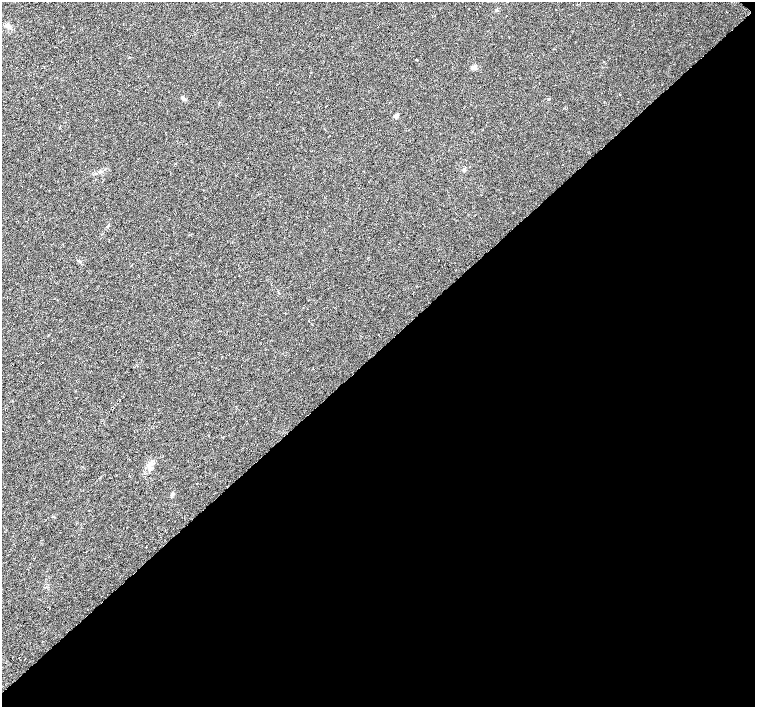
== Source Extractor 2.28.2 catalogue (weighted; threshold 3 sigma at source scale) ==
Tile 12 of 4 x 4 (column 4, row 3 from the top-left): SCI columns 4517-6022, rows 1561-2969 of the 6024 x 6005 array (HDU 1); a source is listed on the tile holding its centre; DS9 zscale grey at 2 x 2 block average (1 PNG px = mean of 2 x 2 image px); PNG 757 x 709 px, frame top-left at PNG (2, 2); no overlay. Shown black and unused: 51% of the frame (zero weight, under 3 of 6 exposures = <1% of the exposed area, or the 3 px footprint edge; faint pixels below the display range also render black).
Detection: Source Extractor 2.28.2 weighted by HDU 2 'WHT'; one run over the whole footprint, this tile lists its part. Background 0.00658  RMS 0.0039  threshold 0.0159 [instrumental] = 3 sigma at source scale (4.09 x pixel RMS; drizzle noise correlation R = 1.36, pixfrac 0.8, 0.0396/0.0396 arcsec/px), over >= 5 px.
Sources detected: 13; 1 cosmic-ray / hot-pixel residue — not listed; the other 12 listed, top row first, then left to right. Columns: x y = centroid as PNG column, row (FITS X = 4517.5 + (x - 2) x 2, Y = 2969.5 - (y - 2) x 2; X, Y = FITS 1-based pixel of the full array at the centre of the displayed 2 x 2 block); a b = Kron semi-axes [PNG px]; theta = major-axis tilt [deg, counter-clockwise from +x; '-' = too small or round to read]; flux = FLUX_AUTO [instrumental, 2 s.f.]
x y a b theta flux
496 10 3 3 - 0.9
9 27 4 4 - 1.6
417 60 2 2 - 0.45
475 67 2 2 - 6.3
472 68 2 2 - 5.3
184 98 7 3 -40 1.4
549 99 3 2 - 0.54
396 116 3 2 - 9.7
464 170 4 3 - 1.2
149 464 6 5 - 3.1
197 483 2 2 - 0.36
172 494 4 3 - 1.2
Diffuse or blended objects may show on this block-average render without a row.